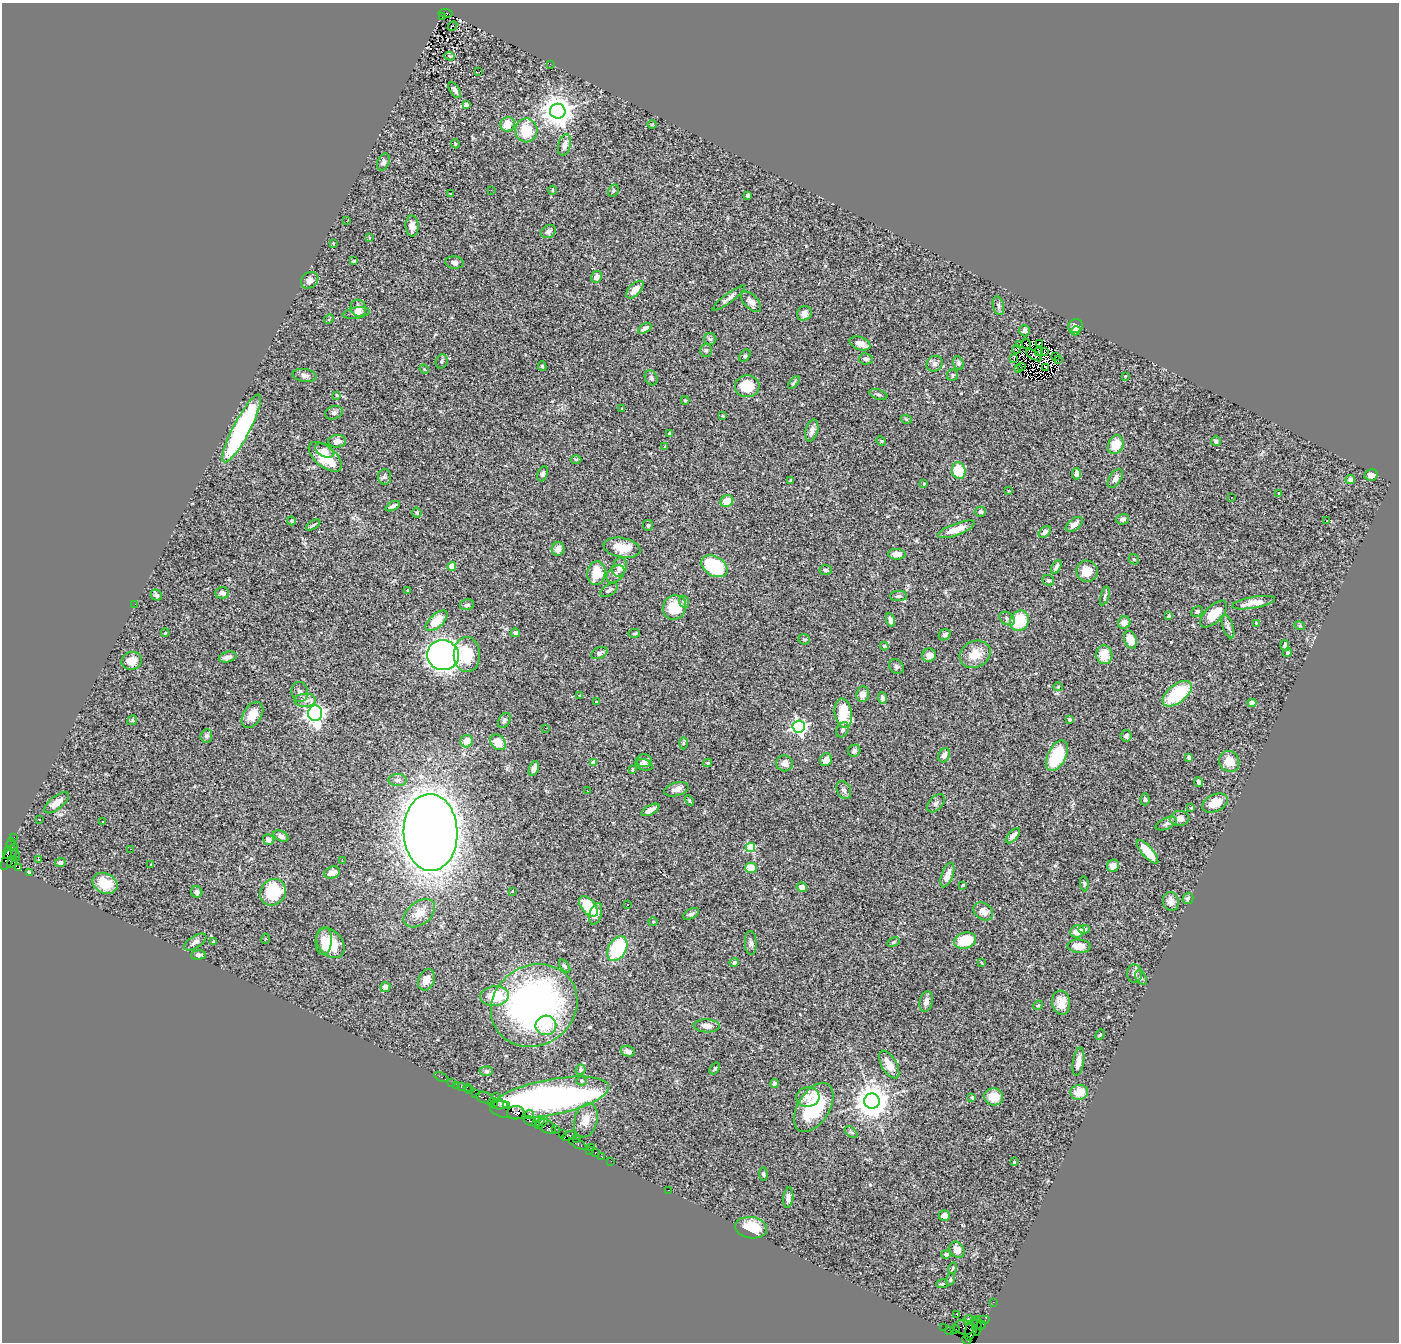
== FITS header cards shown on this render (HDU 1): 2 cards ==
NAXIS1  =                 1397
NAXIS2  =                 1340

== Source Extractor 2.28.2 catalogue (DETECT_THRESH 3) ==
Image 1397 x 1340 px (HDU 1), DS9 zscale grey, 1 PNG px = 1 image px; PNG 1401 x 1344 px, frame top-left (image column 1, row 1340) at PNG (2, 3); each listed source drawn as its Kron ellipse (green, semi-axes under 4 px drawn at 4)
Background 1.07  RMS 0.062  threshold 0.186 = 3 sigma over >= 5 px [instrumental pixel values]
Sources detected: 355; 3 with non-positive FLUX_AUTO (blend fragments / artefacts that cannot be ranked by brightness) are neither listed nor drawn; the other 352 listed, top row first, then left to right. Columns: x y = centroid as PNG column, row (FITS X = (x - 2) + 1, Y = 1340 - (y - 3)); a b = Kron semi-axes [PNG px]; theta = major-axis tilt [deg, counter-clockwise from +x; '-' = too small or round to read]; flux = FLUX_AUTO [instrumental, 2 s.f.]
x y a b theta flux
446 13 7 4 -5 370
442 17 3 2 - 68
452 26 5 2 - 4.8
450 56 5 4 - 5.2
550 64 2 2 - 5
479 72 3 2 - 6
455 90 9 5 -57 15
466 104 4 3 - 6.8
558 111 8 7 - 6300
507 124 7 7 - 56
652 124 5 3 - 3.6
526 130 12 11 - 130
455 144 4 4 - 4
564 145 11 6 76 21
383 162 9 6 64 12
491 190 2 2 - 3.3
552 190 4 3 - 3.9
613 191 6 5 - 7
451 194 4 2 - 8.4
748 195 4 4 - 12
346 221 3 3 - 3.4
412 226 10 6 -89 23
548 231 8 6 33 13
369 237 3 2 - 2.7
333 243 3 3 - 3.6
353 261 3 3 - 5.8
454 262 9 6 -8 15
597 277 6 5 - 23
310 280 9 7 41 18
635 290 11 5 46 43
729 298 20 4 37 18
751 302 12 7 -45 21
998 306 9 5 -78 11
358 308 9 7 -63 25
356 313 14 5 9 18
804 313 7 7 - 19
329 319 5 4 - 4.4
1075 326 7 7 - 24
645 328 7 4 31 18
1024 331 5 5 - 12
1076 331 5 3 - 6.9
710 339 6 6 - 7.7
860 343 11 6 -20 34
1039 343 2 2 - 3.4
1020 344 3 2 - 3.4
1026 344 5 2 - 1.8
1016 349 4 2 - 1.7
706 350 6 5 - 7.3
1039 351 4 2 - 2.3
1044 352 2 2 - 2.3
1034 355 8 4 -32 1.4
745 356 7 5 49 7
1056 356 3 2 - 2
1014 358 4 2 - 1.2
866 359 7 5 -11 13
1058 360 3 2 - 1.4
442 361 7 5 69 8.9
958 363 7 5 -72 8.4
935 364 8 7 - 15
542 366 5 3 - 6.4
1022 367 3 2 - 5.7
1046 367 3 2 - 3.8
424 369 5 3 - 3.7
1018 369 2 2 - 0.84
304 375 12 6 -9 15
952 375 6 5 - 7.4
1125 376 3 3 - 2.7
651 378 8 6 -64 11
794 383 7 4 52 7.1
747 386 12 11 - 100
878 394 9 5 -18 9.8
337 395 3 2 - 4.6
685 401 4 4 - 5.1
621 408 2 2 - 3.8
334 413 9 6 21 11
723 416 3 2 - 3
906 419 5 3 - 4.1
242 428 38 8 62 640
812 430 11 6 75 21
670 434 3 3 - 7
337 441 9 6 5 21
881 441 5 4 - 4.7
1216 441 5 5 - 10
1116 445 10 7 67 89
664 447 3 3 - 4.7
325 451 10 6 -31 22
325 457 20 10 -40 99
576 459 5 3 - 5
959 471 8 6 -76 130
543 474 8 5 69 11
1076 474 6 4 85 18
1371 475 7 5 11 28
384 477 8 6 87 9.7
1115 478 11 6 57 19
791 480 3 3 - 5.3
1350 480 5 4 - 18
924 484 3 3 - 3.4
1009 491 4 2 - 3.5
1279 493 4 3 - 9.9
1231 497 2 2 - 3.2
727 501 6 5 - 67
393 506 8 4 27 12
981 512 5 5 - 9.7
417 513 5 5 - 7.1
1123 519 6 5 - 13
1327 520 3 2 - 4.7
291 521 4 4 - 4.1
1074 524 10 5 37 26
313 525 8 3 32 6.4
648 525 5 5 - 7.7
956 529 19 6 20 55
1045 532 7 5 44 16
622 548 18 9 -10 82
558 549 7 6 - 27
897 554 8 5 -2 33
1134 559 5 4 - 5.6
452 566 4 4 - 79
714 566 14 9 -31 320
620 567 10 7 68 19
1056 567 7 4 61 16
825 570 6 5 - 10
1087 571 10 10 - 63
596 573 12 9 81 88
615 574 10 7 44 17
1048 580 6 5 - 7.7
408 590 3 3 - 5.1
609 590 10 5 34 13
222 593 7 5 0 15
156 595 6 5 - 11
899 596 8 5 2 10
1105 596 10 3 72 8.3
684 602 6 5 - 8
1254 603 22 5 10 47
135 604 2 2 - 13
467 605 7 5 12 12
674 607 12 11 - 120
1197 611 6 4 27 8.2
1214 614 17 8 45 86
1169 616 4 3 - 7.2
1007 619 8 6 -36 12
890 620 7 4 -72 15
436 621 13 6 42 91
1019 621 10 9 - 160
1124 623 6 6 - 30
1256 623 4 4 - 3.9
1300 626 5 3 - 4.5
1228 627 12 5 -72 15
165 633 4 3 - 3.9
515 633 4 4 - 12
634 633 6 3 8 4.2
945 635 6 5 - 12
804 639 5 5 - 6.5
1130 640 9 6 -71 57
884 646 4 4 - 4.5
1285 646 5 4 - 13
599 653 8 5 26 13
1287 653 5 4 - 7.6
975 654 16 13 25 69
443 655 16 15 - 2900
467 655 17 13 -87 110
929 655 7 6 - 25
1104 655 9 8 - 75
228 657 9 5 14 18
132 661 10 9 - 43
896 667 8 6 -39 9.2
1058 687 4 4 - 4.1
300 692 10 8 -83 15
863 694 8 6 82 27
1177 694 17 9 38 270
580 696 3 3 - 6.5
882 698 6 4 -87 12
305 700 11 6 1 18
597 702 3 3 - 8.5
1252 703 4 4 - 47
315 713 8 7 - 1900
843 713 15 8 -80 150
252 715 14 9 58 56
132 720 5 4 - 6.1
1069 720 3 3 - 5
504 721 8 5 58 9.5
799 727 6 6 - 1300
545 728 3 2 - 4.8
842 730 8 6 60 11
206 736 7 6 - 11
1126 736 6 5 - 13
467 741 6 6 - 40
498 742 9 6 -45 61
683 743 6 4 89 5.2
854 751 6 5 - 9.6
944 755 7 5 67 21
1057 756 16 9 63 220
1189 757 4 3 - 13
826 760 6 6 - 37
644 761 7 6 - 15
1229 761 11 9 -57 57
593 763 4 4 - 67
708 763 4 4 - 4.5
784 763 8 8 - 22
644 765 9 5 -17 17
534 768 8 4 66 30
632 770 3 2 - 3.6
398 780 9 6 1 13
1199 782 5 3 - 13
676 789 12 6 15 23
844 790 9 6 -61 14
587 791 2 2 - 2.5
1145 799 6 4 -87 6.3
690 800 5 3 - 5.7
57 803 15 6 39 39
936 803 11 6 46 14
1215 803 13 8 23 78
1191 808 4 3 - 4
650 810 10 4 29 27
1180 818 10 7 6 24
39 819 2 2 - 3.4
103 822 3 2 - 5.3
1166 824 11 5 23 12
431 832 38 27 -88 8100
281 836 8 5 -23 15
1013 836 9 4 48 18
14 837 2 2 - 17
268 840 5 5 - 16
11 844 6 3 84 130
750 847 5 4 - 190
131 849 3 2 - 3.9
8 852 6 3 77 160
1147 852 15 5 -49 76
15 855 6 3 -82 57
9 857 15 5 64 450
39 859 3 2 - 3.6
342 861 2 2 - 2.7
12 862 6 2 60 96
60 862 5 4 - 11
151 865 4 2 - 2.9
1113 866 6 6 - 27
19 868 4 3 - 620
751 868 6 5 - 88
29 872 4 3 - 5.8
332 873 8 6 19 22
947 875 13 5 70 35
105 883 13 10 -24 79
1084 884 8 4 -83 6.4
963 885 3 3 - 4.9
802 887 5 4 - 18
512 891 3 3 - 3.1
197 892 6 5 - 16
273 892 14 12 49 200
1188 899 5 5 - 11
1171 901 9 8 - 25
628 905 3 2 - 7.3
588 906 12 6 -51 150
983 911 11 8 -37 32
419 913 18 11 38 50
596 914 11 6 73 25
691 914 9 5 29 12
653 922 4 4 - 4
1084 929 5 4 - 11
1077 931 7 6 - 42
265 939 5 3 - 3.4
965 940 11 8 16 140
214 941 3 3 - 10
324 941 14 8 86 47
195 942 12 6 32 17
894 942 6 4 28 5.5
330 943 17 12 -51 110
751 943 12 6 -88 13
1079 946 11 6 -3 52
617 949 13 9 60 290
198 955 7 4 5 13
734 963 4 4 - 10
981 963 4 3 - 6.2
565 966 7 4 -52 7.8
1134 974 9 7 -86 16
1141 977 8 5 -62 7.5
426 980 11 8 68 34
385 987 5 5 - 16
495 996 14 10 6 110
926 1002 10 6 76 24
1061 1003 12 9 -83 43
534 1005 45 40 33 1500
1038 1005 5 4 - 4.9
546 1025 10 9 - 62
707 1026 13 6 -3 25
1100 1035 5 4 - 5.7
628 1051 7 5 -18 15
1078 1062 14 5 81 33
889 1065 15 7 -59 47
715 1068 6 4 56 6
581 1070 5 5 - 6.8
486 1071 7 4 1 7.7
441 1077 8 3 -26 45
582 1081 5 4 - 6.6
452 1082 2 2 - 29
774 1083 4 4 - 13
457 1085 2 2 - 12
461 1087 3 3 - 78
467 1087 2 2 - 20
470 1089 4 2 - 26
1079 1092 8 7 - 61
475 1094 3 2 - 82
496 1097 2 2 - 32
808 1097 11 10 - 36
994 1097 9 8 - 71
485 1098 8 5 -18 290
550 1098 61 18 11 3100
972 1098 4 3 - 5.3
872 1101 8 7 - 8000
493 1102 5 3 - 130
500 1105 8 4 7 130
507 1106 2 2 - 62
814 1107 27 15 58 300
516 1113 9 6 5 420
529 1114 4 4 - 300
586 1120 17 11 75 50
530 1121 7 2 -32 280
538 1121 7 4 33 190
542 1123 8 2 49 220
547 1127 9 6 -36 290
556 1129 3 2 - 42
851 1132 7 4 -43 8.1
562 1134 2 2 - 13
569 1136 8 3 19 160
577 1139 4 3 - 26
578 1144 9 3 -28 170
592 1148 2 2 - 19
589 1150 2 2 - 14
595 1153 2 2 - 24
601 1156 2 2 - 11
611 1161 2 2 - 21
1014 1162 3 2 - 2.9
763 1174 6 4 -86 6.5
669 1190 3 2 - 110
788 1198 10 5 84 17
944 1216 5 5 - 29
751 1228 16 10 -8 95
957 1250 9 7 -57 26
946 1254 5 4 - 10
953 1268 6 3 72 4.2
950 1279 6 4 71 5.4
942 1284 6 4 15 5.4
993 1302 2 2 - 22
957 1315 2 2 - 2.6
968 1320 5 5 - 9.1
983 1320 6 2 0 45
981 1325 5 3 - 78
977 1326 10 4 89 190
964 1327 10 7 -9 400
944 1328 2 2 - 16
955 1329 5 2 - 44
971 1329 12 5 73 470
949 1331 4 2 - 48
967 1340 4 2 - 23
At the frame edge (FLAGS 8, measured only in part): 1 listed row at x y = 967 1340
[3 non-positive-flux detections neither listed nor drawn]